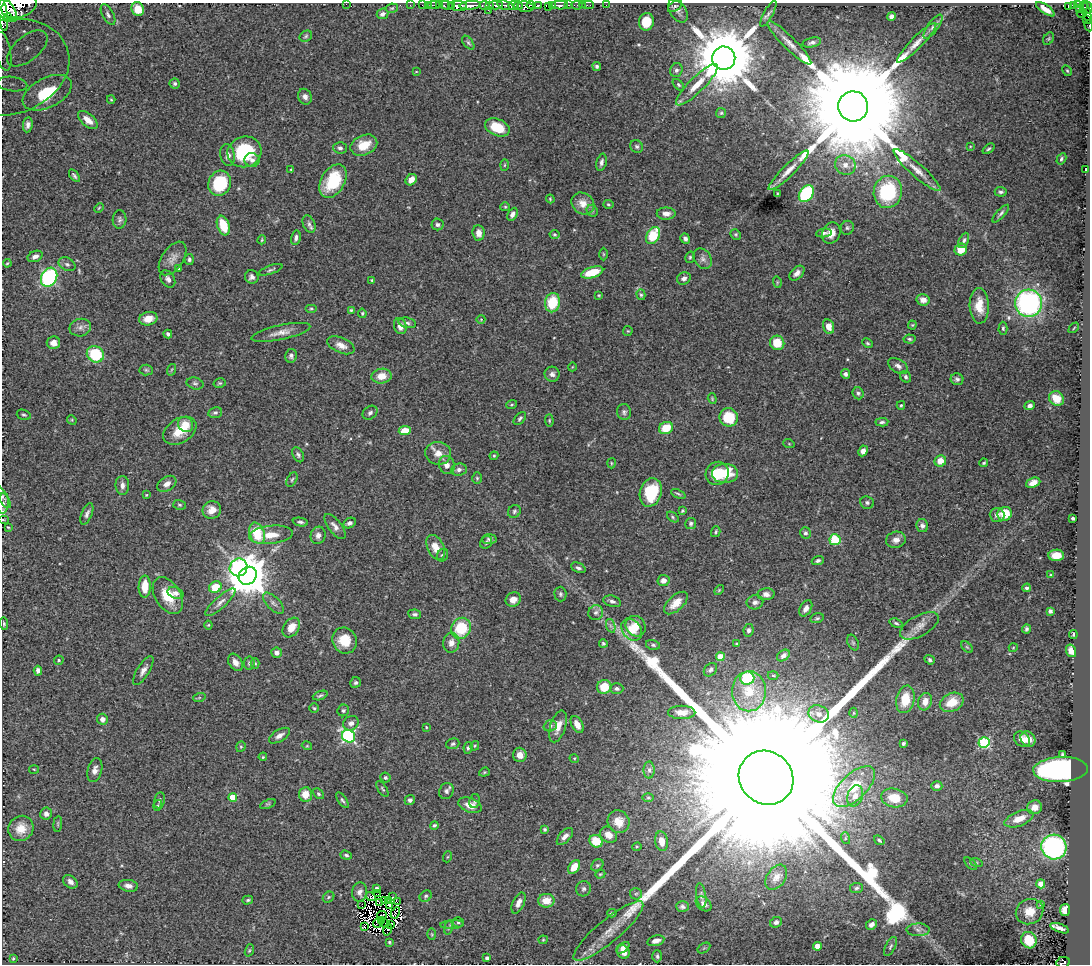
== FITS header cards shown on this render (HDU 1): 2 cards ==
NAXIS1  =                 1088
NAXIS2  =                  962

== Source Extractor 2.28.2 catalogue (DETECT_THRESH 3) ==
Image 1088 x 962 px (HDU 1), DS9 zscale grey, 1 PNG px = 1 image px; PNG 1092 x 966 px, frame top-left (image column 1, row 962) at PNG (2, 3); each listed source drawn as its Kron ellipse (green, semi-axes under 4 px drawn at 4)
Background 0.606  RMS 0.023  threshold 0.0684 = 3 sigma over >= 5 px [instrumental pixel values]
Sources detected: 470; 13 with non-positive FLUX_AUTO (blend fragments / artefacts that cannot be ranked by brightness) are neither listed nor drawn; the other 457 listed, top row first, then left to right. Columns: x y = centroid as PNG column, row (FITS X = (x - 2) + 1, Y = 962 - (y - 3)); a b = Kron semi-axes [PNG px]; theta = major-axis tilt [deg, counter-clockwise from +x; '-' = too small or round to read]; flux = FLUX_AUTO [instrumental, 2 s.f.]
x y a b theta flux
346 4 2 2 - 57
410 5 2 2 - 15
422 5 2 2 - 12
428 5 2 2 - 16
434 5 6 2 0 21
439 5 2 2 - 14
446 5 6 2 -2 56
470 5 10 3 5 960
484 5 5 3 - 110
496 5 7 3 -3 290
506 5 8 4 -18 290
514 5 5 3 - 200
518 5 4 3 - 180
531 5 4 2 - 250
539 5 4 3 - 190
552 5 3 3 - 29
560 5 8 3 -1 170
568 5 3 2 - 51
577 5 5 3 - 47
582 5 2 2 - 11
588 5 5 2 - 17
606 5 2 2 - 3.9
1078 5 3 3 - 70
19 6 18 12 17 1900
451 6 3 2 - 67
458 6 9 5 -5 1100
489 6 3 3 - 130
675 6 8 4 33 2.8
1073 6 4 3 - 140
526 7 8 5 -8 970
548 7 3 2 - 20
1069 7 4 3 - 120
1083 7 3 3 - 130
1088 7 7 4 -67 330
392 8 6 4 12 1.9
5 9 16 8 -48 3100
138 9 7 6 - 27
1045 9 11 4 -35 12
1079 9 4 3 - 120
488 10 2 2 - 19
678 11 13 8 -56 6.4
1086 12 12 3 -72 88
382 14 6 5 - 5.6
768 14 14 4 61 4.9
1081 14 4 3 - 41
3 15 16 4 -84 2000
108 15 11 5 -61 5.4
891 16 4 4 - 5
8 18 4 2 - 270
1086 19 3 3 - 49
646 22 9 7 79 29
1089 26 6 2 -67 28
933 27 14 5 54 6.3
306 36 7 5 30 2.8
1049 39 7 5 54 2.4
468 43 8 4 -52 2.9
789 43 30 6 -45 17
812 43 9 5 13 4.7
917 43 27 5 45 15
27 48 24 12 39 32
3 51 20 7 -79 20
724 58 11 11 - 16000
597 66 4 4 - 3.1
8 67 63 47 16 85
676 70 7 6 - 4.3
1067 71 6 4 -62 2.3
416 72 3 2 - 0.91
175 83 5 5 - 3.2
12 84 15 7 -7 15
678 85 7 4 -46 2.5
697 85 28 7 45 28
47 93 26 15 27 81
305 97 8 6 -66 6.4
111 100 4 3 - 1.3
853 106 15 15 - 84000
721 113 5 5 - 2.2
88 120 12 6 -41 14
28 125 7 5 81 5.4
497 127 13 8 -23 39
364 145 14 10 24 31
637 146 7 6 - 3.5
970 146 4 3 - 1.1
340 148 6 5 - 4.4
988 149 7 4 37 2.8
244 152 17 15 16 89
228 155 11 7 -80 8.1
1061 159 6 4 60 3.3
252 160 8 7 - 6
601 162 9 5 76 4.9
505 165 6 4 88 1.7
845 165 10 9 - 13
291 169 3 2 - 1.3
1086 169 3 2 - 1.2
789 170 27 5 45 17
917 170 30 6 -42 20
74 176 7 4 -55 3.4
411 180 6 5 - 10
333 181 18 11 60 68
220 183 13 11 65 86
888 192 16 14 80 110
1001 192 6 5 - 3.3
806 193 9 6 54 120
777 194 3 2 - 1.2
550 199 4 3 - 1.7
583 203 12 10 -37 16
608 204 5 4 - 2.3
505 207 5 4 - 1.9
99 208 5 4 - 1.6
592 211 6 5 - 2.6
512 214 7 4 63 6.7
666 214 9 6 0 8.4
1001 214 11 4 47 4
120 219 9 7 87 4.5
309 224 9 6 -67 4.9
437 225 6 6 - 4.4
223 226 10 6 -70 41
847 228 7 6 - 3.4
479 233 8 6 -85 11
824 233 8 4 8 3.5
831 233 11 9 66 14
554 234 5 4 - 2.2
736 234 5 4 - 2.2
653 236 9 6 59 53
296 238 7 4 81 4.5
685 239 5 4 - 4.9
262 240 5 3 - 1.6
964 240 8 4 65 4
961 250 6 6 - 23
603 254 6 4 -89 1.8
35 256 8 5 23 7
690 257 6 4 74 2.4
173 258 19 10 56 13
189 259 5 4 - 3.5
703 259 11 8 -55 6.8
7 263 4 3 - 1.8
67 264 9 6 -27 4.3
178 269 3 3 - 4.3
271 270 12 4 19 3.5
592 272 11 5 17 36
797 273 9 5 43 8.1
49 277 10 7 62 250
252 277 7 6 - 6.2
684 278 7 6 - 6.3
168 279 9 6 -57 5.6
372 280 3 3 - 1.7
777 282 6 3 -73 1.7
599 295 3 2 - 1.3
641 295 5 4 - 2.5
923 300 6 5 - 11
552 303 9 7 79 52
1029 303 13 13 - 310
979 306 18 9 -88 25
311 308 6 3 0 1.9
351 310 4 3 - 1.8
362 313 5 3 - 2.1
148 319 9 6 14 19
481 319 4 3 - 1.1
407 323 9 5 -13 3.8
912 325 4 4 - 1.7
400 326 8 6 -73 12
829 327 7 5 -75 15
80 328 11 8 12 7.9
1003 328 6 4 90 2.4
1074 328 6 2 46 1.2
628 331 5 5 - 1.8
281 332 30 7 12 16
168 334 4 3 - 3.3
909 339 6 4 -5 2.4
53 343 7 6 - 10
777 343 7 7 - 31
868 343 5 3 - 2.1
341 345 14 7 -23 13
95 354 9 8 - 70
291 356 7 6 - 4.5
898 366 11 6 -32 6.6
572 367 4 3 - 1
146 370 6 5 - 2.6
171 370 6 3 70 1.9
552 374 7 7 - 5.8
845 374 5 4 - 4.1
381 376 10 7 8 20
906 377 6 5 - 3.4
957 379 6 6 - 4
195 383 8 6 -14 3.6
220 383 6 4 14 2.3
858 393 6 5 - 3.4
1056 398 8 7 - 21
712 399 5 4 - 1.8
512 404 5 3 - 1.5
901 405 4 3 - 2.1
1030 406 5 4 - 4.4
624 412 8 7 - 4.3
215 413 7 5 9 3.6
370 413 8 6 38 4.4
24 415 7 5 -17 2.8
729 417 9 9 - 49
520 418 8 4 47 3.1
72 420 5 4 - 1.6
549 420 6 4 -85 1.9
882 422 6 4 3 3.2
186 424 8 7 - 23
666 428 7 6 - 34
180 431 18 12 32 37
405 431 6 4 8 27
789 444 5 3 - 1.4
863 451 5 4 - 7.3
438 453 13 11 -8 15
298 455 8 5 -63 3.9
494 456 4 4 - 1.8
940 461 6 5 - 19
611 463 5 3 - 1.4
984 463 4 3 - 2.1
447 465 9 7 -71 8.5
459 470 8 6 7 5.5
717 473 12 11 - 37
725 474 13 9 -1 49
477 478 6 5 - 2.2
292 479 8 5 62 2.9
1033 483 7 4 22 9.9
167 484 10 7 33 9
122 485 9 7 -89 8
651 492 14 10 73 70
678 494 8 3 -24 2.2
146 495 3 2 - 1.2
3 497 12 5 -59 4.1
867 503 7 6 - 4.1
3 504 10 5 86 6.7
180 505 6 5 - 2.7
212 510 9 8 - 15
514 511 7 6 - 3.3
682 511 4 3 - 1.9
87 514 11 5 68 5.4
1005 514 7 7 - 28
997 515 7 7 - 5.7
673 517 6 4 -39 2.4
1073 518 4 3 - 2.7
3 520 5 3 - 1.5
300 522 8 4 -9 3.6
350 523 6 5 - 5
691 523 6 5 - 3.5
335 526 15 6 -52 8.9
922 526 6 6 - 5.4
8 527 4 3 - 1.4
716 532 5 4 - 2.4
257 533 11 7 -70 55
805 533 5 5 - 4.2
271 535 22 9 5 24
318 535 9 7 71 7.4
489 539 7 5 3 3.6
835 540 5 5 - 65
896 540 10 8 13 9.1
486 542 7 5 58 3.2
436 547 13 8 -64 19
443 555 6 5 - 3.5
1056 555 8 5 1 17
818 561 6 4 20 3.4
239 567 9 8 - 300
578 568 8 4 -24 4.5
1051 575 4 2 - 1.1
248 576 10 8 48 5500
663 580 6 5 - 9.4
145 587 11 6 89 27
215 587 6 5 - 31
1027 588 4 3 - 3
719 590 6 3 46 1.7
176 593 8 5 -23 5.2
560 594 7 6 - 3.3
766 594 8 6 4 6.7
168 596 20 12 -58 39
513 599 8 7 - 12
612 601 9 5 -16 5.3
220 602 19 6 43 9.6
755 602 8 7 - 5.8
273 603 13 6 -45 6.6
676 603 14 7 43 18
806 608 9 5 60 7.1
1050 611 4 4 - 3.2
596 612 7 7 - 5.4
415 614 6 5 - 3.9
817 618 7 5 14 2.9
896 623 7 4 -17 2.7
4 624 6 4 -81 2.3
208 625 4 4 - 1.6
611 626 7 4 -70 4
636 626 11 9 -47 21
919 626 21 10 29 16
291 627 10 7 56 21
461 628 11 9 58 64
1026 629 4 3 - 3.1
632 630 12 9 -51 21
748 630 6 5 - 4.5
1073 634 4 3 - 1.8
344 640 13 12 - 35
451 643 10 8 83 11
603 643 4 4 - 2.4
853 643 8 5 -63 3
736 644 3 3 - 1.3
653 645 7 4 -15 3.3
967 647 7 4 -44 2.1
1013 648 4 3 - 1.1
1071 651 6 5 - 11
277 653 5 5 - 8.1
783 655 7 5 37 4.8
720 657 4 4 - 29
59 660 5 4 - 2.7
930 660 5 4 - 3.2
235 662 9 6 -57 9.2
249 663 7 5 81 3.3
255 663 5 4 - 2
143 670 16 6 58 8.6
710 670 7 6 - 4.5
38 671 5 4 - 6.3
773 675 5 3 - 1.7
747 678 7 6 - 84
356 683 6 5 - 3.2
604 687 7 6 - 35
617 689 6 5 - 4.4
749 691 20 17 88 45
320 695 8 3 21 3
199 698 6 4 19 2
905 699 14 9 77 36
925 702 9 6 75 14
952 702 12 9 25 28
314 708 5 4 - 2.3
343 710 6 5 - 3.4
682 712 13 6 0 13
854 713 5 3 - 1.4
819 714 10 8 -21 10
102 719 5 5 - 7.3
351 723 8 7 - 7.9
577 724 9 5 -61 15
550 726 7 5 16 4
558 726 16 7 73 16
426 727 3 2 - 1.3
279 736 12 6 31 8.1
349 736 7 6 - 250
1022 739 9 7 -40 12
1028 739 8 6 -45 13
984 742 5 5 - 170
903 743 4 3 - 3.1
453 744 6 5 - 3.1
307 746 5 3 - 1.4
475 746 5 4 - 1.6
241 747 5 4 - 2.1
468 748 6 4 80 2.8
520 755 7 7 - 13
1062 755 3 3 - 2.5
263 757 4 3 - 1.7
574 758 5 3 - 1.4
34 769 5 3 - 1.3
1060 769 27 12 2 540
95 770 12 7 75 9.2
649 770 8 5 90 3.6
484 772 5 4 - 1.9
385 778 5 5 - 3.1
766 778 28 26 -42 320000
937 786 5 5 - 5
854 787 26 13 44 49
382 789 9 3 -58 2.2
446 791 8 7 - 4.9
305 794 7 6 - 22
318 794 6 4 -41 2.6
855 796 11 7 72 10
233 797 4 4 - 34
648 798 5 3 - 1.8
894 798 13 9 -10 29
159 800 8 5 80 3.2
342 800 9 4 -56 3
410 800 5 5 - 4.2
475 801 7 5 80 3.1
268 804 8 4 22 2.5
158 805 5 3 - 1.7
470 805 12 7 -19 17
1034 807 7 6 - 16
46 814 6 6 - 6.7
1019 819 15 7 21 24
619 822 12 10 -53 20
58 824 8 4 82 2.2
434 825 4 4 - 2.9
21 828 13 12 - 22
545 829 4 4 - 2.6
608 835 9 7 -38 12
565 836 10 5 48 7.9
845 838 6 4 -73 1.8
879 840 6 3 -37 2.3
596 841 7 6 - 40
662 841 10 6 -80 14
637 847 5 3 - 1.7
1054 847 13 12 - 310
346 855 6 4 -18 3.1
447 857 6 3 70 1.6
976 862 6 4 -19 2.6
971 864 8 4 -45 2.7
597 865 7 5 43 2.8
574 867 7 5 55 23
600 874 5 4 - 1.8
776 877 14 9 55 10
70 882 8 6 -41 6.8
1041 884 4 4 - 20
128 886 9 6 -9 8.1
376 888 4 3 - 3.1
856 888 6 5 - 3.1
584 889 8 7 - 4.9
360 892 9 7 81 6.6
378 894 2 2 - 1.4
636 894 6 5 - 3.2
701 895 12 5 -82 4.3
426 896 6 5 - 2.9
328 897 6 5 - 2.4
371 897 5 3 - 5.5
393 897 3 2 - 2
248 900 5 4 - 2.4
389 900 3 2 - 1.5
384 901 3 2 - 2.8
546 901 8 7 - 23
379 902 2 2 - 1.2
397 902 3 2 - 1.6
518 903 11 5 66 9.3
362 904 3 2 - 3
704 904 9 6 -41 7.7
1041 904 3 3 - 3.2
389 905 4 2 - 0.97
682 907 6 5 - 4.3
1065 910 6 5 - 23
1030 912 14 12 23 22
395 913 6 2 60 0.39
612 913 4 4 - 2.2
382 915 5 2 - 0.58
382 920 3 2 - 1.4
458 922 5 5 - 2.9
776 922 6 5 - 4.4
377 923 4 2 - 2.5
385 924 2 2 - 0.6
391 924 4 2 - 1.4
452 924 12 4 4 4.1
871 925 5 5 - 7
365 927 3 3 - 6
448 928 7 3 80 2
1060 928 10 4 -20 8.1
388 929 6 3 75 3.6
918 930 11 6 0 6.4
608 931 44 11 40 34
432 934 6 3 -88 1.6
543 940 4 4 - 1.6
1029 940 8 7 - 42
656 941 9 5 14 8.9
389 942 4 3 - 2.2
817 946 4 4 - 18
890 946 10 5 63 3.5
623 948 7 4 36 8.4
704 948 7 4 33 2.6
249 950 6 4 70 2
623 952 7 6 - 13
657 956 6 5 - 3.5
13 958 3 2 - 1.5
487 958 4 4 - 5.3
1063 962 7 5 12 170
At the frame edge (FLAGS 8, measured only in part): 13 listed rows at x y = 346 4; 19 6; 1088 7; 5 9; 3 15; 1089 26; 3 51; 8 67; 12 84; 3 497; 3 504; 3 520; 1063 962
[13 non-positive-flux detections neither listed nor drawn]